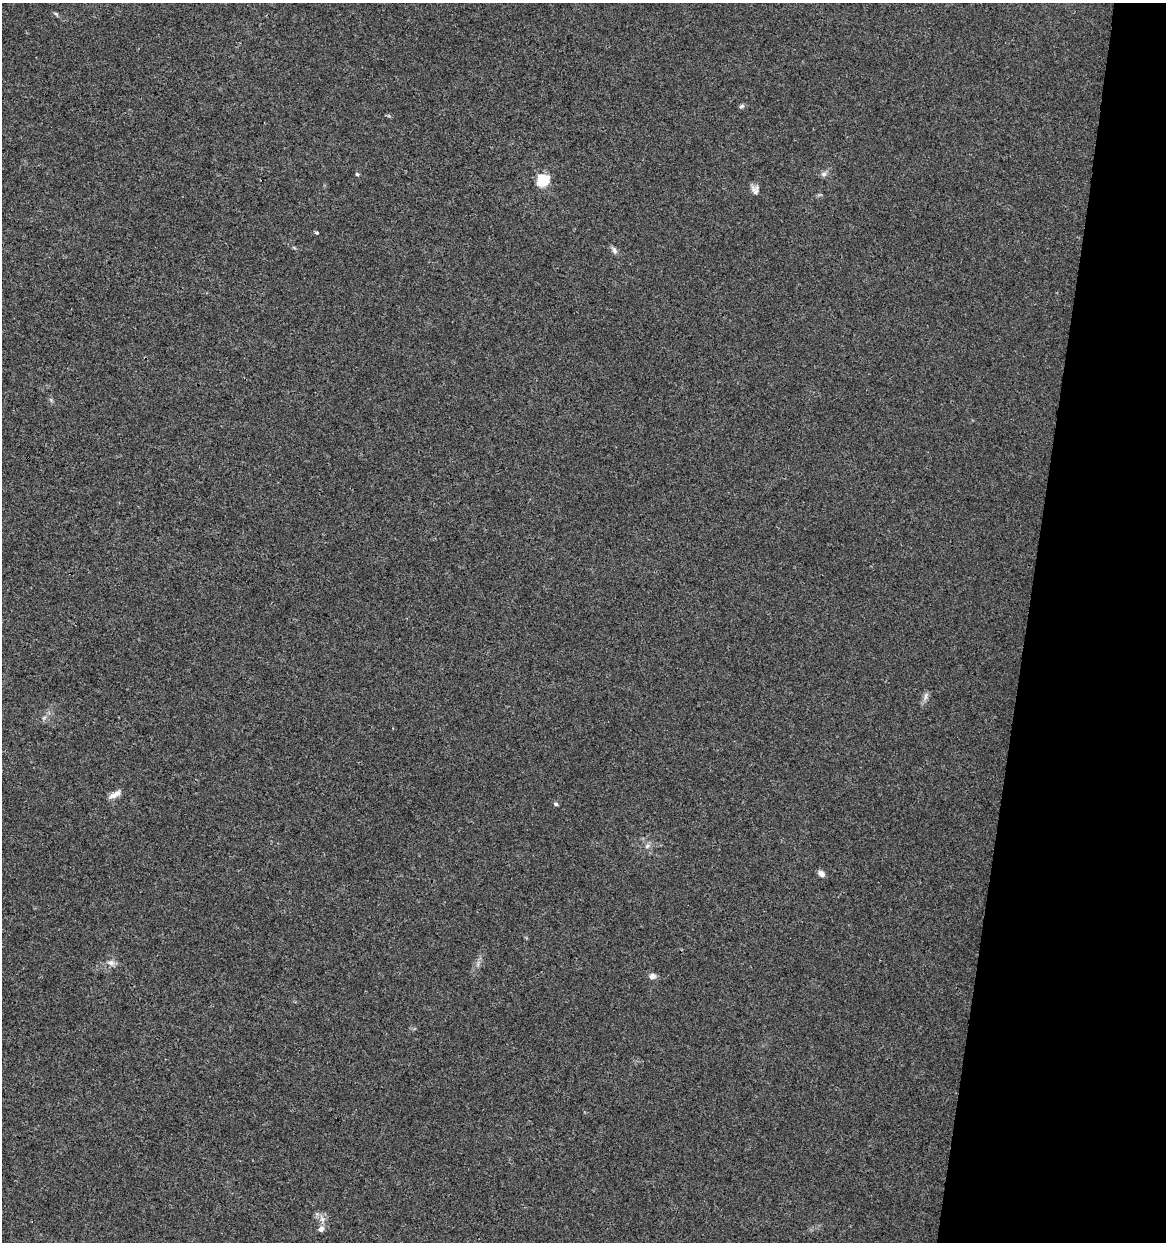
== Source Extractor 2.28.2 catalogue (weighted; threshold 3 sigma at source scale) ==
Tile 8 of 4 x 4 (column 4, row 2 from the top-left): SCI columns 3713-4876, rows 2484-3723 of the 5159 x 4962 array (HDU 1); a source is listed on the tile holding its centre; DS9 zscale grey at full resolution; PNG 1168 x 1244 px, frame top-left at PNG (2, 3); no overlay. Shown black and unused: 12% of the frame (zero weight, under 3 of 4 exposures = <1% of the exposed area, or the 3 px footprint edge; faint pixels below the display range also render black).
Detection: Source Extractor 2.28.2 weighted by HDU 2 'WHT'; one run over the whole footprint, this tile lists its part. Background 0.00577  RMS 0.0027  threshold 0.0121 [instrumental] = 3 sigma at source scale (4.5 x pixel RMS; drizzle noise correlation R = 1.50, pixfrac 1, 0.0396/0.0396 arcsec/px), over >= 5 px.
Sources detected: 16; all 16 listed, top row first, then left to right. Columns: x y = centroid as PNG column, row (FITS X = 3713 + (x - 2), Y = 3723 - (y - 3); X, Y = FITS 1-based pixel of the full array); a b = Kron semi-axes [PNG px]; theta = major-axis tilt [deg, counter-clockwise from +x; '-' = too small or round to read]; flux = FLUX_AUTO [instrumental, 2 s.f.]
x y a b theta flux
56 14 7 4 -44 0.4
742 106 7 5 31 0.55
357 174 5 4 - 0.4
824 174 8 6 2 0.85
543 180 6 6 - 28
755 190 11 10 - 1.4
317 233 4 4 - 0.47
614 250 11 6 -59 0.9
926 696 12 5 74 0.99
115 794 16 7 29 1.8
556 804 5 5 - 0.52
647 846 7 6 - 0.74
821 874 8 6 -38 1.1
111 963 10 7 -12 1.3
652 976 9 8 - 1.1
321 1229 8 7 - 1.1